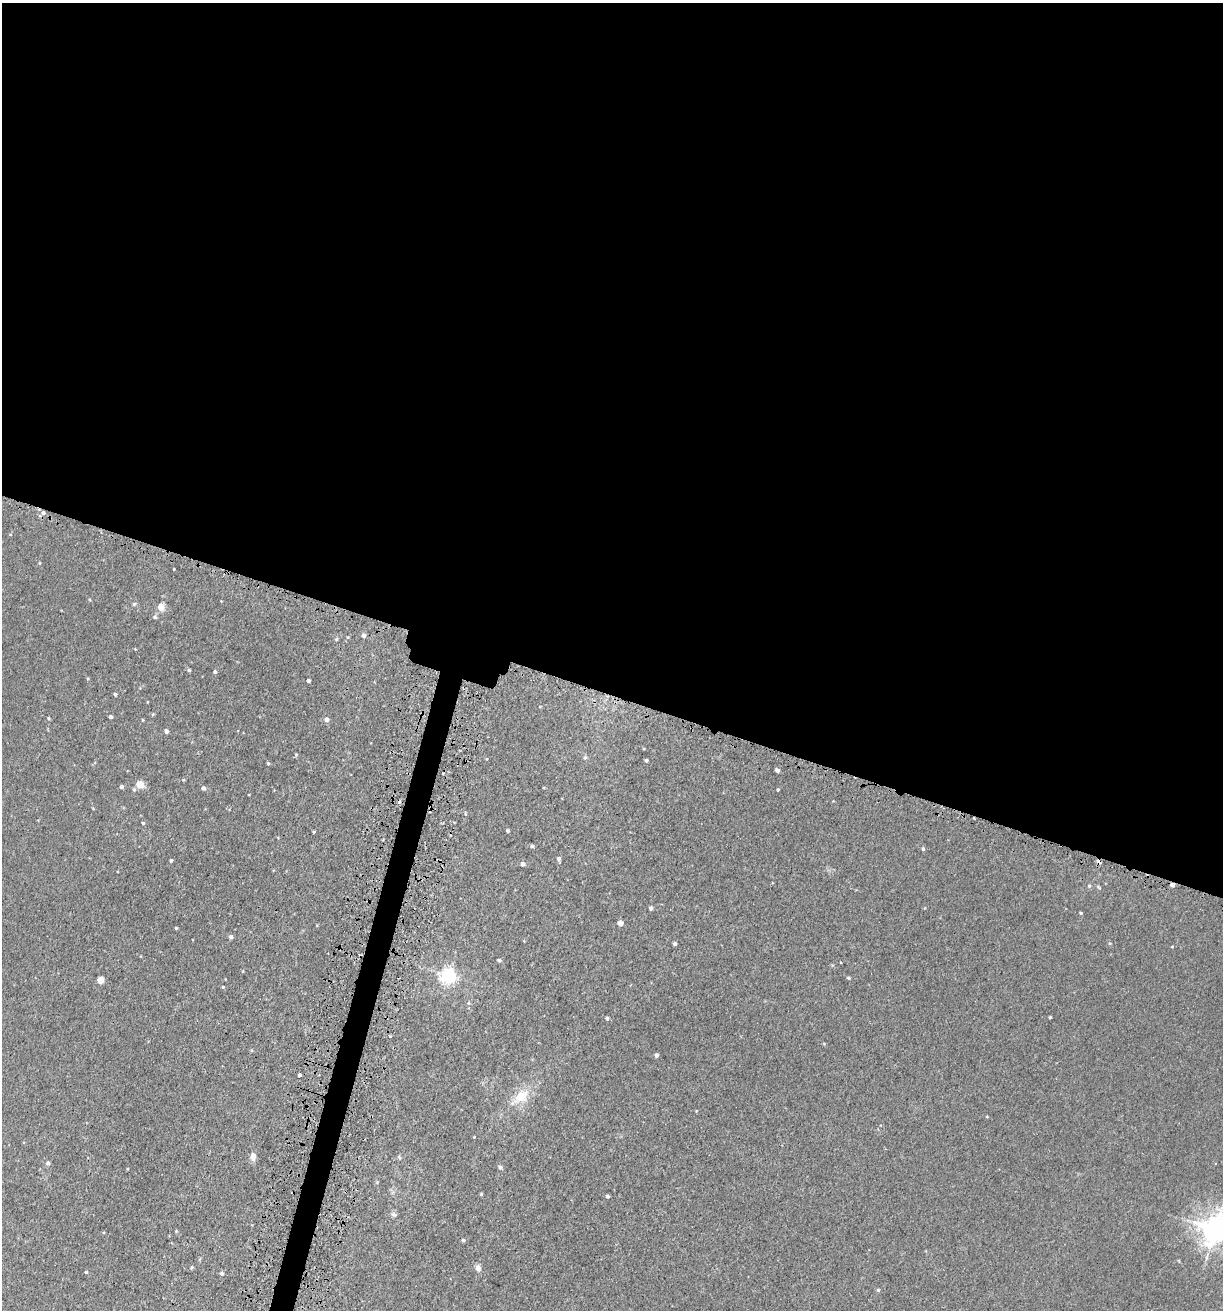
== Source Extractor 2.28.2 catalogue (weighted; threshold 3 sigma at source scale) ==
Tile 3 of 4 x 4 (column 3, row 1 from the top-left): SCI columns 2789-4009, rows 3976-5283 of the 5408 x 5343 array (HDU 1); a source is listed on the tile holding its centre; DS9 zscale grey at full resolution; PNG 1225 x 1312 px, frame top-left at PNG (2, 3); no overlay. Shown black and unused: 54% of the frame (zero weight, under 3 of 5 exposures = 5% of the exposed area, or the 3 px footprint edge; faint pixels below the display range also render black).
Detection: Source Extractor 2.28.2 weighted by HDU 2 'WHT'; one run over the whole footprint, this tile lists its part. Background 0.0203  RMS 0.0034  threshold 0.0152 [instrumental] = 3 sigma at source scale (4.5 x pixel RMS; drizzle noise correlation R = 1.50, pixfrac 1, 0.05/0.05 arcsec/px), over >= 5 px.
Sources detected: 66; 2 cosmic-ray / hot-pixel residue — not listed; the other 64 listed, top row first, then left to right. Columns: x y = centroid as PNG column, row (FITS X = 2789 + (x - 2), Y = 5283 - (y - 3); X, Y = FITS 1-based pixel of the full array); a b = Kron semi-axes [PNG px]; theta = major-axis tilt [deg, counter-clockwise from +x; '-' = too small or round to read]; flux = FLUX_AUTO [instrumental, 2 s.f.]
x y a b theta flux
43 513 6 5 - 0.87
134 604 6 4 44 0.43
161 607 7 7 - 2.8
155 617 6 4 -23 0.52
364 635 5 4 - 1.1
336 639 5 4 - 0.46
189 670 4 4 - 0.5
215 672 4 4 - 0.6
308 681 3 3 - 0.88
115 694 4 4 - 0.56
110 717 4 4 - 0.69
48 718 4 3 - 0.31
326 719 5 5 - 1.4
166 731 4 4 - 0.96
296 754 5 3 - 0.34
585 757 6 4 66 0.57
646 760 3 3 - 0.58
268 763 4 4 - 0.38
777 770 4 4 - 1.3
140 784 5 5 - 7
121 787 4 4 - 0.65
203 788 4 4 - 0.87
134 789 5 5 - 0.52
778 790 3 3 - 0.39
143 823 4 4 - 0.42
508 831 3 3 - 0.57
314 832 4 3 - 0.34
532 846 5 4 - 0.67
923 849 5 4 - 0.63
559 859 5 4 - 0.91
171 860 3 3 - 0.59
523 864 4 4 - 1.3
1172 885 4 4 - 1.2
1089 886 5 5 - 0.5
651 908 4 4 - 0.93
1081 913 3 3 - 0.35
620 923 4 4 - 2.5
176 928 3 3 - 0.32
231 937 4 4 - 0.92
675 944 3 3 - 0.77
499 960 4 3 - 0.96
449 976 6 6 - 98
848 978 5 4 - 0.44
100 980 4 4 - 6.6
223 987 4 3 - 0.31
468 1003 5 5 - 0.52
1050 1017 3 3 - 0.36
607 1018 4 4 - 0.72
656 1055 4 4 - 0.88
299 1075 3 3 - 2.1
521 1096 22 15 36 7.1
253 1156 10 6 -84 1.6
47 1163 5 5 - 0.78
500 1167 6 5 - 0.59
481 1194 3 3 - 0.39
607 1196 3 3 - 0.85
394 1214 7 5 -21 0.75
1216 1229 8 8 - 410
176 1231 3 3 - 0.33
463 1240 4 4 - 0.68
478 1268 8 6 -71 1.5
86 1272 3 3 - 0.37
222 1273 5 5 - 0.7
878 1290 5 4 - 0.44
Overlapping masked pixels (flux is a lower limit): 2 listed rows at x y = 43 513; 1172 885
Isophote crosses this tile's border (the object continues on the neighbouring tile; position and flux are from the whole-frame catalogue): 1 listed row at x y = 1216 1229